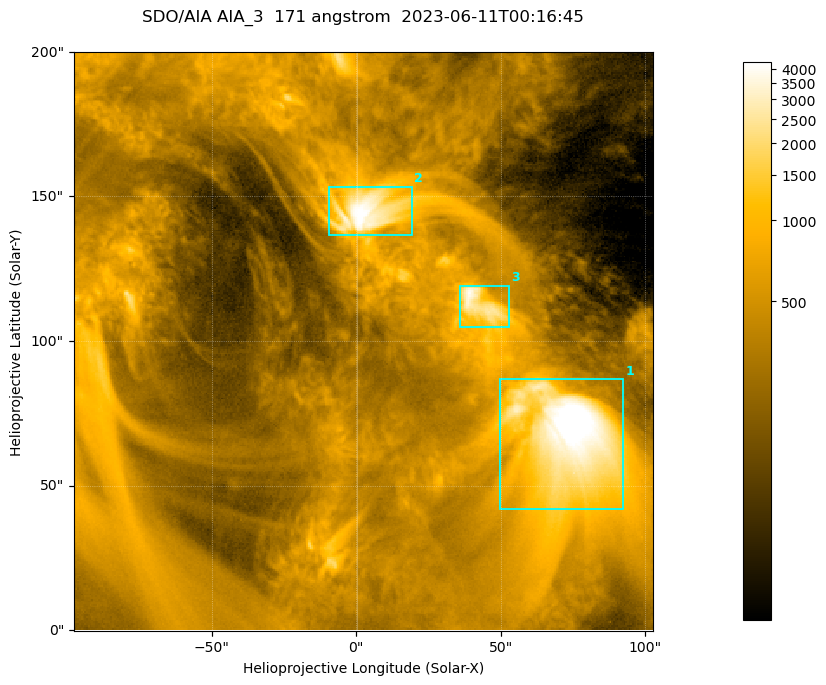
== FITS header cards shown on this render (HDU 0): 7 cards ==
TELESCOP= 'SDO/AIA '           / For AIA: SDO/AIA
INSTRUME= 'AIA_3   '           / For AIA: AIA_ATA1, AIA_ATA2, AIA_ATA3 or AIA_AT
WAVELNTH=                  171 / [angstrom] Wavelength
WAVEUNIT= 'angstrom'           / Wavelength unit: angstrom
DATE-OBS= '2023-06-11T00:16:45.350' / [ISO] Date when observation started; ISO 8
CTYPE1  = 'HPLN-TAN'           / CTYPE1; Typically HPLN
CTYPE2  = 'HPLT-TAN'           / CTYPE2; Typically HPLT

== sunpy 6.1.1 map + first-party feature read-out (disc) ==
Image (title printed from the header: SDO/AIA AIA_3  171 angstrom  2023-06-11T00:16:45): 334 x 334 px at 0.599 arcsec/px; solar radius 945 arcsec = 1577 px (partial field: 1.4% of the solar disc is inside the frame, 100% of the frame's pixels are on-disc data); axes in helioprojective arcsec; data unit not stated in the header (colour bar unlabelled)
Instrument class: DISC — disc imager (sunpy class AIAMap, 171 A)
Bright regions (active regions / flare kernels): reference = the on-disc median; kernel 3 px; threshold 5 sigma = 1095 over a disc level ~361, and >= 1.15x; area >= 111 px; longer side >= 4 px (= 2.4 arcsec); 3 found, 3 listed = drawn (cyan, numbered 1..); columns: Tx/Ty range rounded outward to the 2 arcsec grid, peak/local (2 s.f.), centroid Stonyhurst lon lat
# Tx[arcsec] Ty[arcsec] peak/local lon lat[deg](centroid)
1 50..94 42..88 15 +4 +4
2 -10..20 136..154 12 +0 +9
3 36..54 104..120 10 +3 +7